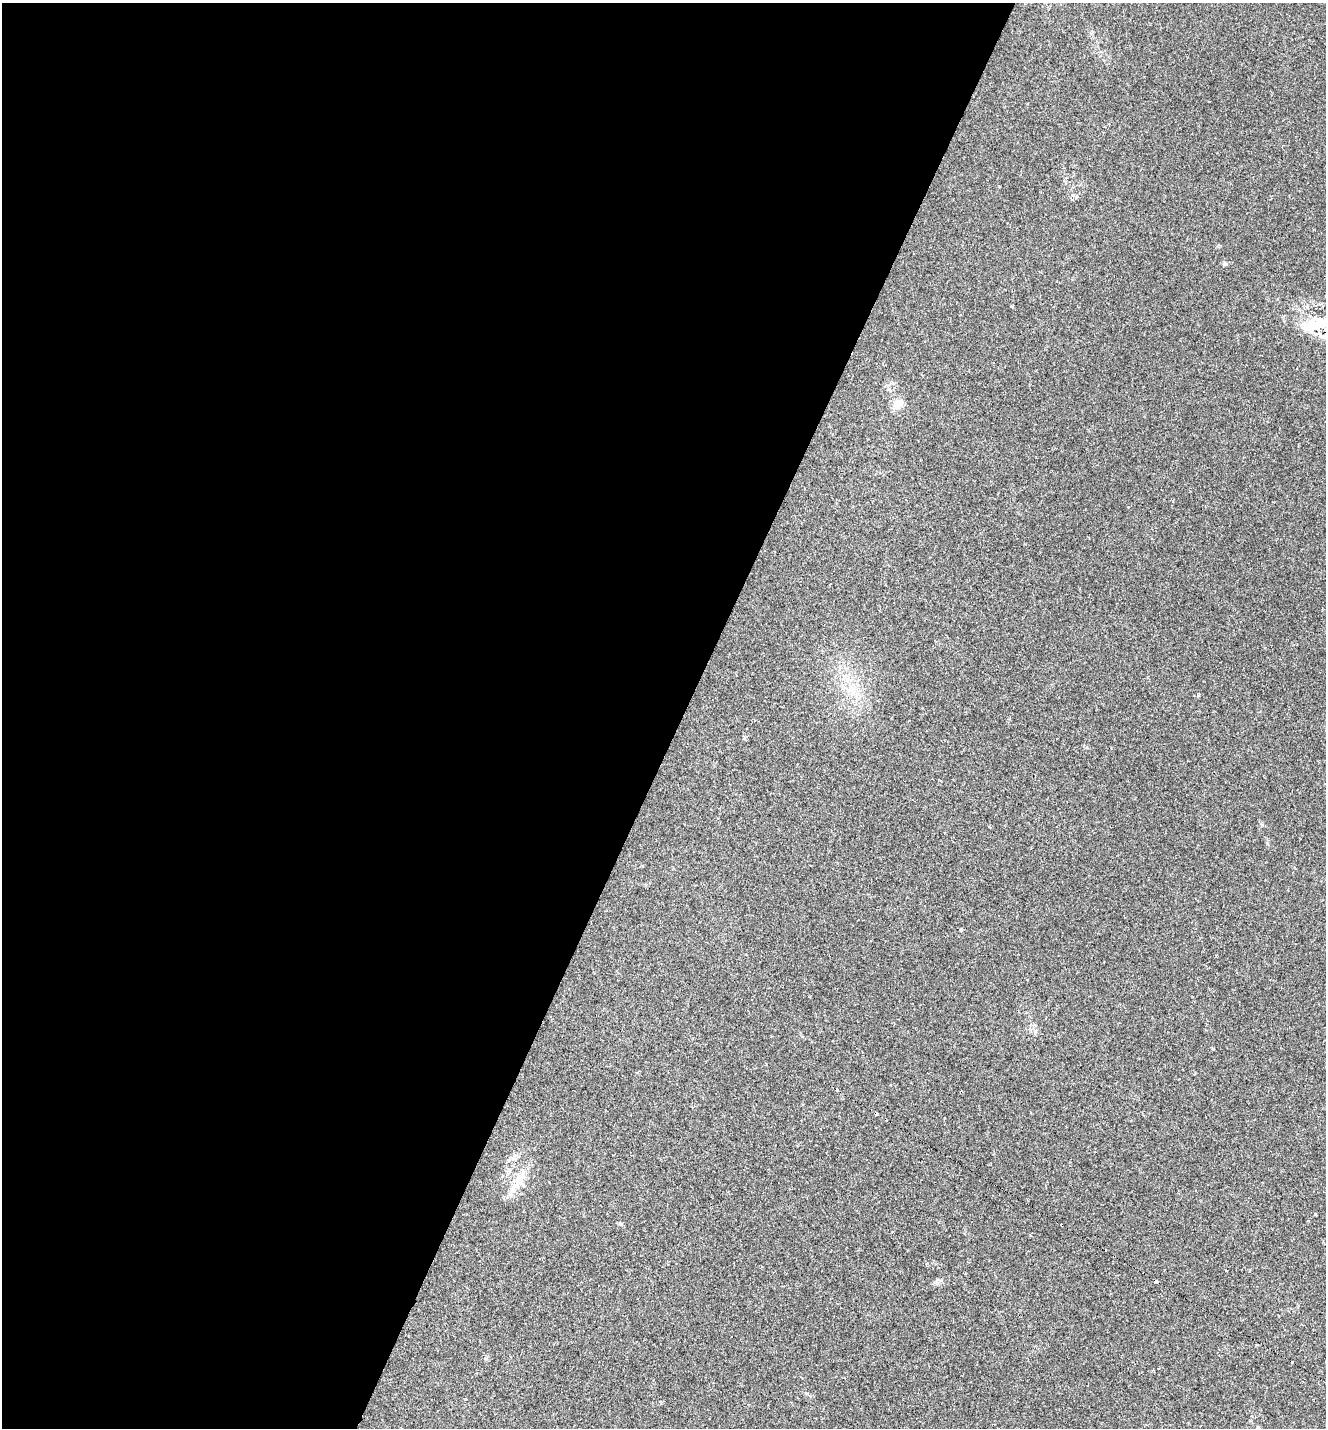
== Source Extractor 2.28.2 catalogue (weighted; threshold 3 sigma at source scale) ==
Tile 5 of 4 x 4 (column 1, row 2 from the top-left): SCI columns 391-1714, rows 2901-4326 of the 5847 x 5836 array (HDU 1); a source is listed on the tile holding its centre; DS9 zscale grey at full resolution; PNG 1328 x 1430 px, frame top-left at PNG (2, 3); no overlay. Shown black and unused: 52% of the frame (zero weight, under 2 of 3 exposures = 3% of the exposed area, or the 3 px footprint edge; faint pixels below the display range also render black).
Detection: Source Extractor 2.28.2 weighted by HDU 2 'WHT'; one run over the whole footprint, this tile lists its part. Background 0.0577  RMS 0.0057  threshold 0.0259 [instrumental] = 3 sigma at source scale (4.5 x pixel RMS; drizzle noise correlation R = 1.50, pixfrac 1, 0.05/0.05 arcsec/px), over >= 5 px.
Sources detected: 12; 6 cosmic-ray / hot-pixel residue — not listed; the other 6 listed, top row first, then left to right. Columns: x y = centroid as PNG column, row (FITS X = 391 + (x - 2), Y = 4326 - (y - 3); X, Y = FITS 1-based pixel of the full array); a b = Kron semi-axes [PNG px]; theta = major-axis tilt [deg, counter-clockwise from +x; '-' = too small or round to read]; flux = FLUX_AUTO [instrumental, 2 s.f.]
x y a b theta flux
898 404 17 11 39 4.7
518 1180 35 12 56 11
1315 1214 3 3 - 1.9
621 1224 6 3 -71 0.63
1156 1281 3 3 - 6.5
1258 1427 5 5 - 0.66
Overlapping masked pixels (flux is a lower limit): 1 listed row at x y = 1156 1281